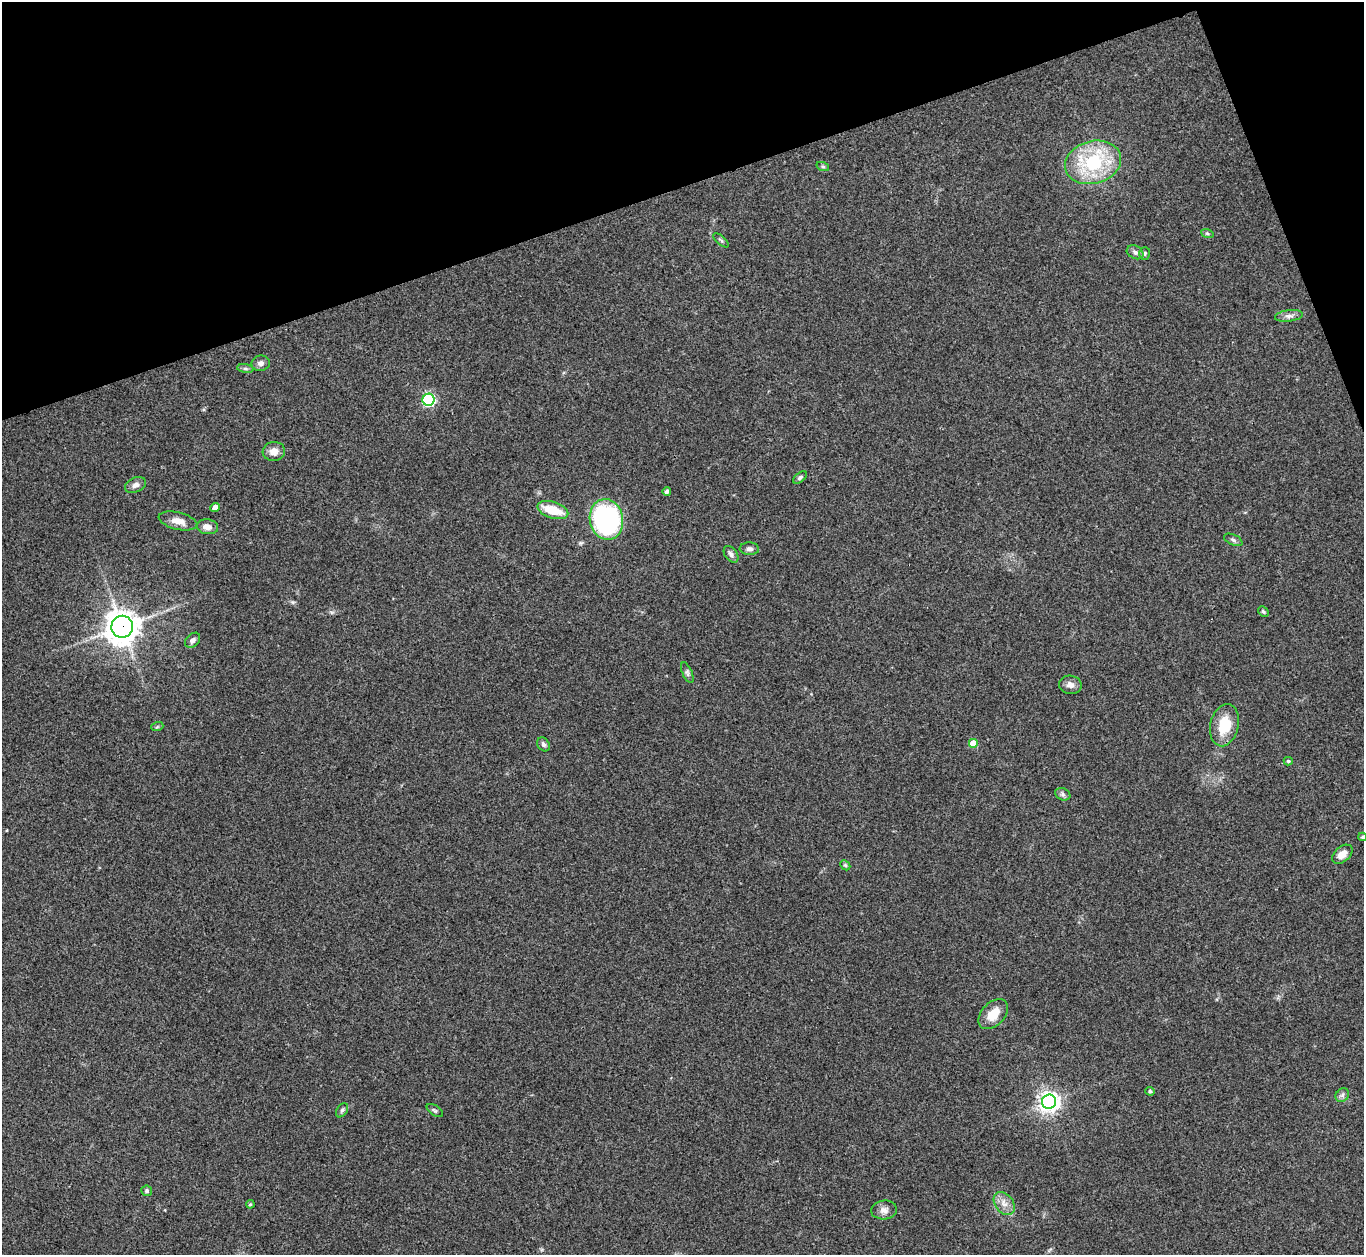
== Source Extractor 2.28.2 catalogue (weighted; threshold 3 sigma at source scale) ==
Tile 3 of 4 x 4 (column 3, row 1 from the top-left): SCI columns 2729-4090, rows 4038-5290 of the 5455 x 5442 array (HDU 1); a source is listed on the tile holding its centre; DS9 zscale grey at full resolution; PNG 1366 x 1257 px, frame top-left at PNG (2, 2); each listed source drawn as its Kron ellipse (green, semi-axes under 4 px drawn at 4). Shown black and unused: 17% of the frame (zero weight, under 3 of 4 exposures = <1% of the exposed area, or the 3 px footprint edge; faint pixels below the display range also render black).
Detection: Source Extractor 2.28.2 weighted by HDU 2 'WHT'; one run over the whole footprint, this tile lists its part. Background 0.112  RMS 0.0058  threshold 0.0263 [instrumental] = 3 sigma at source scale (4.5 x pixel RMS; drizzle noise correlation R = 1.50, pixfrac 1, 0.05/0.05 arcsec/px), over >= 5 px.
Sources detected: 46; all 46 listed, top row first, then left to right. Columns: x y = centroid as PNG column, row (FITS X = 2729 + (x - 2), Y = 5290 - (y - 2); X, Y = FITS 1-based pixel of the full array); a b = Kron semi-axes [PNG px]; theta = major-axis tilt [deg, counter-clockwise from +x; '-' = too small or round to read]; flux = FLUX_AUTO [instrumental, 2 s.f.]
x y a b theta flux
1093 162 28 21 16 40
823 167 6 4 -19 0.88
1207 233 6 4 -19 0.85
721 240 9 3 -41 0.98
1135 252 9 6 -28 2
1145 254 6 5 - 1.1
1289 316 14 6 7 2.8
261 363 9 7 11 2.2
245 369 8 4 -8 1.1
428 400 6 6 - 84
274 451 11 9 8 5.1
800 477 8 4 37 1.2
136 485 11 7 24 2.7
667 491 4 4 - 1.8
215 508 5 4 - 5.4
553 510 16 8 -18 15
606 519 20 16 -78 100
178 521 20 8 -13 5.6
207 527 11 7 -7 4.1
1233 540 10 5 -25 1.5
749 549 9 6 -4 1.9
731 554 9 6 -54 2
1263 612 6 4 -48 0.96
122 627 11 10 - 870
193 640 9 6 45 2.4
687 673 11 5 -66 1.6
1070 685 11 9 -10 3.4
1224 725 21 14 77 16
157 727 6 4 19 0.74
973 743 5 5 - 11
543 744 7 5 -57 1.5
1288 761 4 4 - 0.97
1063 794 8 6 -23 1.3
1363 837 4 3 - 1
1342 854 12 7 40 5.1
845 865 5 4 - 0.83
993 1014 17 11 46 9.7
1150 1091 4 4 - 1
1342 1095 7 6 - 1.6
1049 1102 7 7 - 370
342 1110 8 5 54 1.3
435 1111 9 5 -33 1.2
147 1191 5 5 - 1.2
1004 1203 12 9 -53 4.6
250 1204 4 3 - 0.69
884 1210 13 9 5 3.4
Overlapping masked pixels (flux is a lower limit): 1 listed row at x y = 122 627
Isophote crosses this tile's border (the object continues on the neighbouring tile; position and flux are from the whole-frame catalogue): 1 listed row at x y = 1363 837